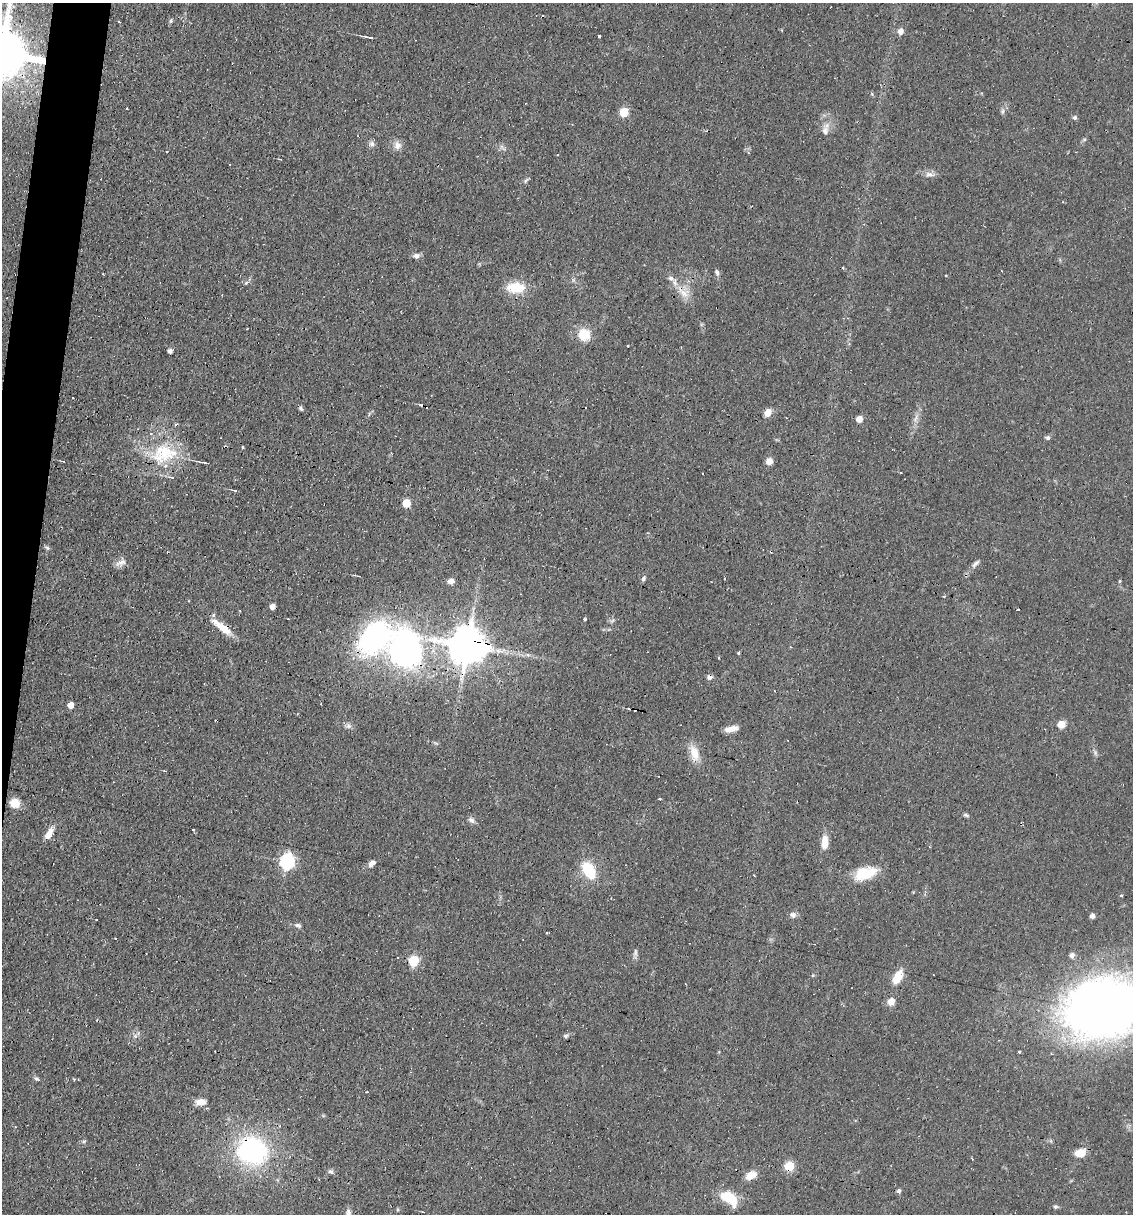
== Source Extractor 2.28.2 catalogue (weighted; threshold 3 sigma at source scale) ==
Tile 7 of 4 x 4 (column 3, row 2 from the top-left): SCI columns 2497-3627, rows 2425-3636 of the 4874 x 4848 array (HDU 1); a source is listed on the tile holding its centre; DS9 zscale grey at full resolution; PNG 1135 x 1216 px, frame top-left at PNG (2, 3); no overlay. Shown black and unused: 3% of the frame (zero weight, under 2 of 3 exposures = <1% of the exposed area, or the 3 px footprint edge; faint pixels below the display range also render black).
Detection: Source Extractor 2.28.2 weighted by HDU 2 'WHT'; one run over the whole footprint, this tile lists its part. Background 0.0644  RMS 0.0052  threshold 0.0234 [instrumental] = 3 sigma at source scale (4.5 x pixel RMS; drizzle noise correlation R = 1.50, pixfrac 1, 0.05/0.05 arcsec/px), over >= 5 px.
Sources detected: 124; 1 too faint to see at this stretch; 18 cosmic-ray / hot-pixel residue — not listed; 2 inside a brighter listed object's ellipse — not listed separately; the other 103 listed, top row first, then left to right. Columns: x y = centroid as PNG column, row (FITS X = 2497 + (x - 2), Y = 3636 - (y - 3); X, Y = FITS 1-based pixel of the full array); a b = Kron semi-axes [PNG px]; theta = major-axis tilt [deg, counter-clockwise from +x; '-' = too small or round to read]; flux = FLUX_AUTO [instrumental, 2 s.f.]
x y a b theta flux
171 21 5 4 - 0.85
900 31 6 5 - 3.6
599 36 3 3 - 3
369 37 10 3 -13 1.8
872 94 6 4 -50 0.66
127 108 3 3 - 1.2
624 112 6 5 - 21
1074 117 6 4 42 1.1
825 131 13 9 77 3.5
1084 140 6 4 20 0.72
372 144 8 8 - 1.7
397 145 12 10 -68 3.3
748 153 4 4 - 0.64
930 174 16 6 -7 2.7
526 181 7 5 37 1
417 256 8 7 - 2
843 268 3 2 - 0.71
717 272 9 5 -73 1.4
946 276 3 2 - 0.77
671 278 8 7 - 1.9
246 283 5 5 - 0.87
515 288 22 12 3 14
684 293 18 12 -27 7.2
717 308 2 2 - 0.89
584 334 14 13 - 11
170 351 4 4 - 1.8
72 398 3 2 - 0.36
301 408 7 4 -60 0.99
768 412 7 6 - 5.1
916 418 12 3 75 1.9
859 419 5 5 - 5.6
1048 438 6 6 - 1
164 453 37 26 13 30
63 461 3 3 - 0.44
769 461 7 6 - 3.5
204 462 14 3 -13 1.5
234 490 5 3 - 0.95
406 503 5 5 - 16
47 548 7 5 -23 0.96
121 562 14 9 32 3.1
975 564 13 5 44 1.9
643 578 8 5 61 1.1
451 581 7 5 5 2.6
1120 581 4 3 - 0.56
272 606 5 4 - 3.2
585 619 4 3 - 0.92
612 620 7 4 44 1
222 627 28 7 -38 9.5
374 637 33 23 46 100
467 646 12 10 -6 1800
404 649 35 28 -85 150
739 653 4 3 - 0.62
442 673 4 3 - 0.62
709 677 7 6 - 1.6
321 704 3 2 - 0.4
71 705 5 5 - 4.8
1061 724 8 7 - 5
349 725 8 7 - 1.7
731 729 15 6 12 4.5
694 752 20 11 -62 7.8
165 771 4 3 - 0.49
660 799 3 3 - 0.99
15 803 10 10 - 6.3
965 815 6 5 - 0.89
471 820 9 7 -44 1.9
193 830 3 3 - 2.3
49 833 15 6 61 5.3
825 842 16 7 87 6.1
287 861 7 6 - 120
372 863 9 6 34 2.4
589 870 14 9 -59 24
865 873 26 13 16 16
1121 895 4 4 - 0.56
793 915 8 7 - 2
1092 916 4 4 - 2.7
96 920 2 2 - 0.33
298 925 9 6 -20 1.5
547 932 3 2 - 0.68
115 938 3 2 - 0.73
635 952 12 5 81 1.5
1072 955 5 5 - 2.3
398 957 3 3 - 3.7
413 961 6 5 - 36
898 977 18 9 60 8.7
891 1001 9 8 - 4
1104 1008 58 41 12 550
138 1033 7 4 72 0.97
566 1036 7 5 32 1.1
1019 1051 3 3 - 1.1
36 1079 7 5 -41 1.1
200 1102 13 8 8 4.5
84 1141 5 5 - 0.82
252 1150 32 27 -16 81
1080 1153 12 9 15 6.8
972 1159 4 2 - 0.45
789 1166 6 5 - 29
331 1171 8 6 -31 1.3
751 1175 14 8 25 5.9
899 1190 6 5 - 1.1
729 1198 17 10 -35 18
1055 1207 5 5 - 0.96
348 1212 10 8 -83 1.9
423 1212 3 2 - 0.4
Overlapping masked pixels (flux is a lower limit): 9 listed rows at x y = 684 293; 717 308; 222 627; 374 637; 467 646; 404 649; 709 677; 252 1150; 789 1166
Isophote crosses this tile's border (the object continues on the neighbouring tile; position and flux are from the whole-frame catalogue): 2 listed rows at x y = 1104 1008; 348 1212